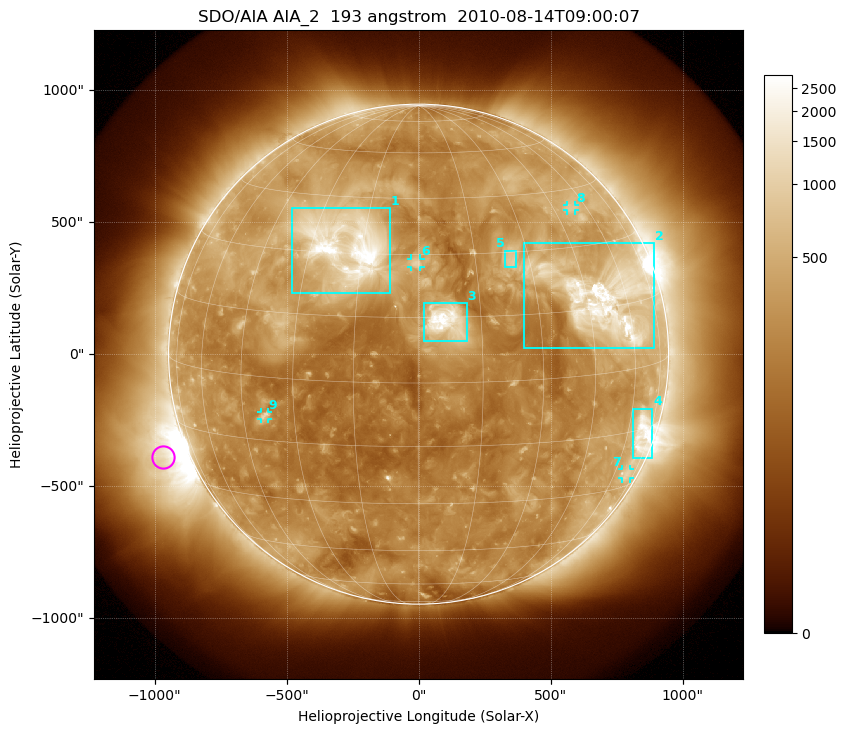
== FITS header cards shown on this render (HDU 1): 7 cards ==
TELESCOP= 'SDO/AIA'
INSTRUME= 'AIA_2'
WAVELNTH=                  193
WAVEUNIT= 'angstrom'
DATE-OBS= '2010-08-14T09:00:07.84'
CTYPE1  = 'HPLN-TAN'
CTYPE2  = 'HPLT-TAN'

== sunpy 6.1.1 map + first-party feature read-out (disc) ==
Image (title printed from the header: SDO/AIA AIA_2  193 angstrom  2010-08-14T09:00:07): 1024 x 1024 px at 2.4 arcsec/px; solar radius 947 arcsec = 395 px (full disc in frame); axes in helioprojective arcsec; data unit not stated in the header (colour bar unlabelled)
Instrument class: DISC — disc imager (sunpy class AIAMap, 193 A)
Bright regions (active regions / flare kernels): reference = the median radial profile (limb darkening/brightening removed); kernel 9 px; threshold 5 sigma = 526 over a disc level ~258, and >= 1.15x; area >= 12 px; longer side >= 9 px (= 22 arcsec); searched inside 0.97 R_sun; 9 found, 9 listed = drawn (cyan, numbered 1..; 4 of them under ~33 arcsec drawn as corner ticks so the feature stays visible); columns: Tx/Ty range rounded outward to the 5 arcsec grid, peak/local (2 s.f.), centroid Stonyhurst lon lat
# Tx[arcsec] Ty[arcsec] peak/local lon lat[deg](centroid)
1 -480..-105 230..555 17 -20 +32
2 395..890 25..420 10 +51 +17
3 20..185 50..195 15 +7 +14
4 810..885 -395..-205 7.4 +68 -16
5 325..370 325..390 4.5 +25 +28
6 -30..10 330..365 5.5 -1 +28
7 770..805 -470..-435 2.7 +68 -26
8 565..595 545..565 3.2 +53 +40
9 -595..-570 -245..-220 4 -38 -9
Off-limb structures (1.02-1.3 R_sun): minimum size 162 px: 2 found; the strongest spans PA ~85..135 deg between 1.02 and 1.3 R_sun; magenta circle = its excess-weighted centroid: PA ~110 deg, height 1.1 R_sun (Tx ~-970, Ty ~-390 arcsec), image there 6.2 x the reference